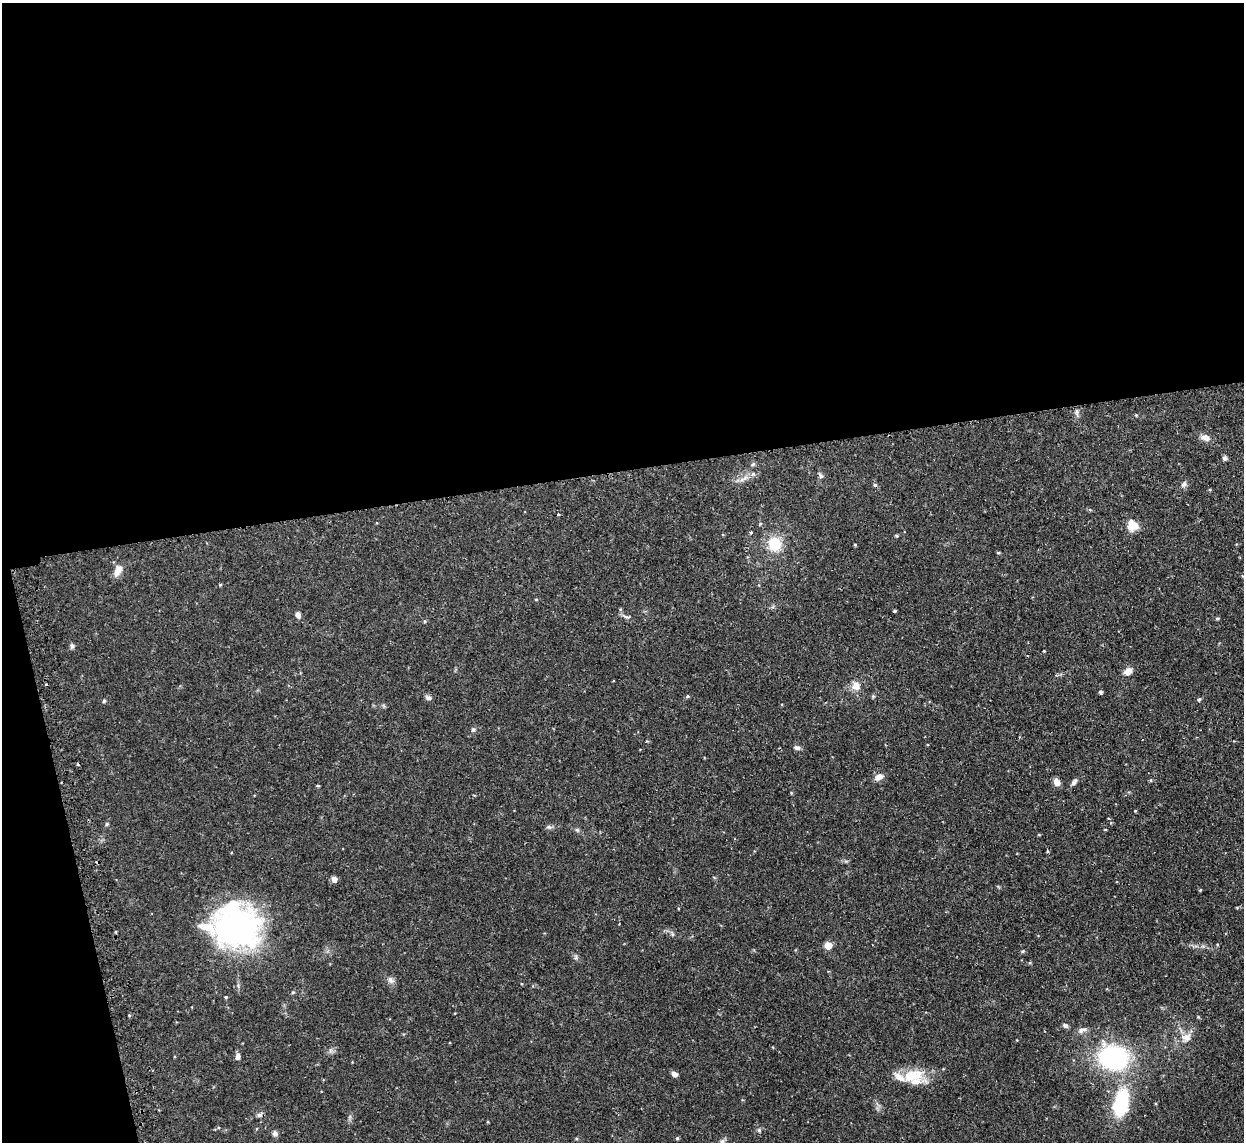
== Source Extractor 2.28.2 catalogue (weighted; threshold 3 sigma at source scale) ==
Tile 1 of 4 x 4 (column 1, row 1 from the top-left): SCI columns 4-1245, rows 3562-4701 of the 5000 x 4970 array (HDU 1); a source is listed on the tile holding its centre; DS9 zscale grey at full resolution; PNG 1246 x 1144 px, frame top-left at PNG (2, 3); no overlay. Shown black and unused: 44% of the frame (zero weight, under 2 of 3 exposures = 2% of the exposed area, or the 3 px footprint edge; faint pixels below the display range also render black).
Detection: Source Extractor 2.28.2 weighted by HDU 2 'WHT'; one run over the whole footprint, this tile lists its part. Background 0.0761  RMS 0.0042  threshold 0.019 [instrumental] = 3 sigma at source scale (4.5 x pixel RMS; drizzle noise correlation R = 1.50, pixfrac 1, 0.05/0.05 arcsec/px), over >= 5 px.
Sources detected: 72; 3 cosmic-ray / hot-pixel residue — not listed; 5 inside a brighter listed object's ellipse — not listed separately; the other 64 listed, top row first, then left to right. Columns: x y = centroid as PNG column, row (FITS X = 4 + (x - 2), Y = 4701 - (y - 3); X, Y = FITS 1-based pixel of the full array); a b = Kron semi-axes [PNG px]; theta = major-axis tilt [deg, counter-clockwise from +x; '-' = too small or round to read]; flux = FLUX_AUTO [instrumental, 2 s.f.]
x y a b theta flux
1077 412 9 4 -82 1
1136 415 4 4 - 0.37
1205 438 13 8 -15 2.5
1225 458 6 6 - 0.91
753 464 6 4 43 0.63
821 476 5 4 - 1.5
1184 484 9 6 59 1.2
558 515 3 3 - 0.84
1135 525 18 8 -49 3.5
750 532 3 3 - 0.75
896 536 5 4 - 0.45
774 544 17 14 -77 11
855 545 5 3 - 0.34
998 553 5 3 - 0.44
118 571 16 8 59 3.1
220 585 4 3 - 0.4
536 599 5 3 - 0.35
894 611 3 3 - 0.57
298 615 8 6 -72 1.5
626 617 8 3 -19 0.9
1217 618 4 4 - 0.67
72 646 7 5 -88 0.9
1044 651 3 3 - 0.35
1128 671 10 7 35 2.6
856 686 12 11 - 3.5
1101 692 4 4 - 0.89
687 696 4 3 - 0.69
873 696 5 4 - 0.58
428 697 9 6 -30 1.1
1199 700 5 4 - 0.49
104 701 4 4 - 0.65
473 730 6 5 - 0.77
797 748 9 6 -10 1.1
879 777 10 7 33 2.6
1056 782 8 6 -64 2.9
1074 782 9 5 50 1.1
318 786 5 3 - 0.41
1135 811 4 3 - 0.31
1109 819 4 2 - 0.33
107 824 5 4 - 0.63
549 827 9 4 -23 0.85
1039 835 4 3 - 0.32
1047 851 4 3 - 0.51
334 879 6 6 - 1.9
1200 890 5 3 - 0.37
237 926 46 41 -14 110
672 934 6 4 -71 0.62
828 945 5 5 - 9
1023 951 5 4 - 0.46
576 957 7 4 72 0.67
391 980 10 7 -37 1.6
226 997 4 4 - 0.43
1065 1025 7 5 -30 0.98
1082 1030 12 6 19 1.6
1186 1037 14 11 4 3.7
237 1057 7 5 84 1.6
1114 1058 24 20 -7 59
674 1074 6 5 - 1.7
912 1076 30 16 -2 12
1121 1103 37 18 78 25
259 1115 8 6 41 1.1
759 1130 6 4 -45 0.64
275 1133 7 6 - 1.2
677 1138 4 4 - 0.58